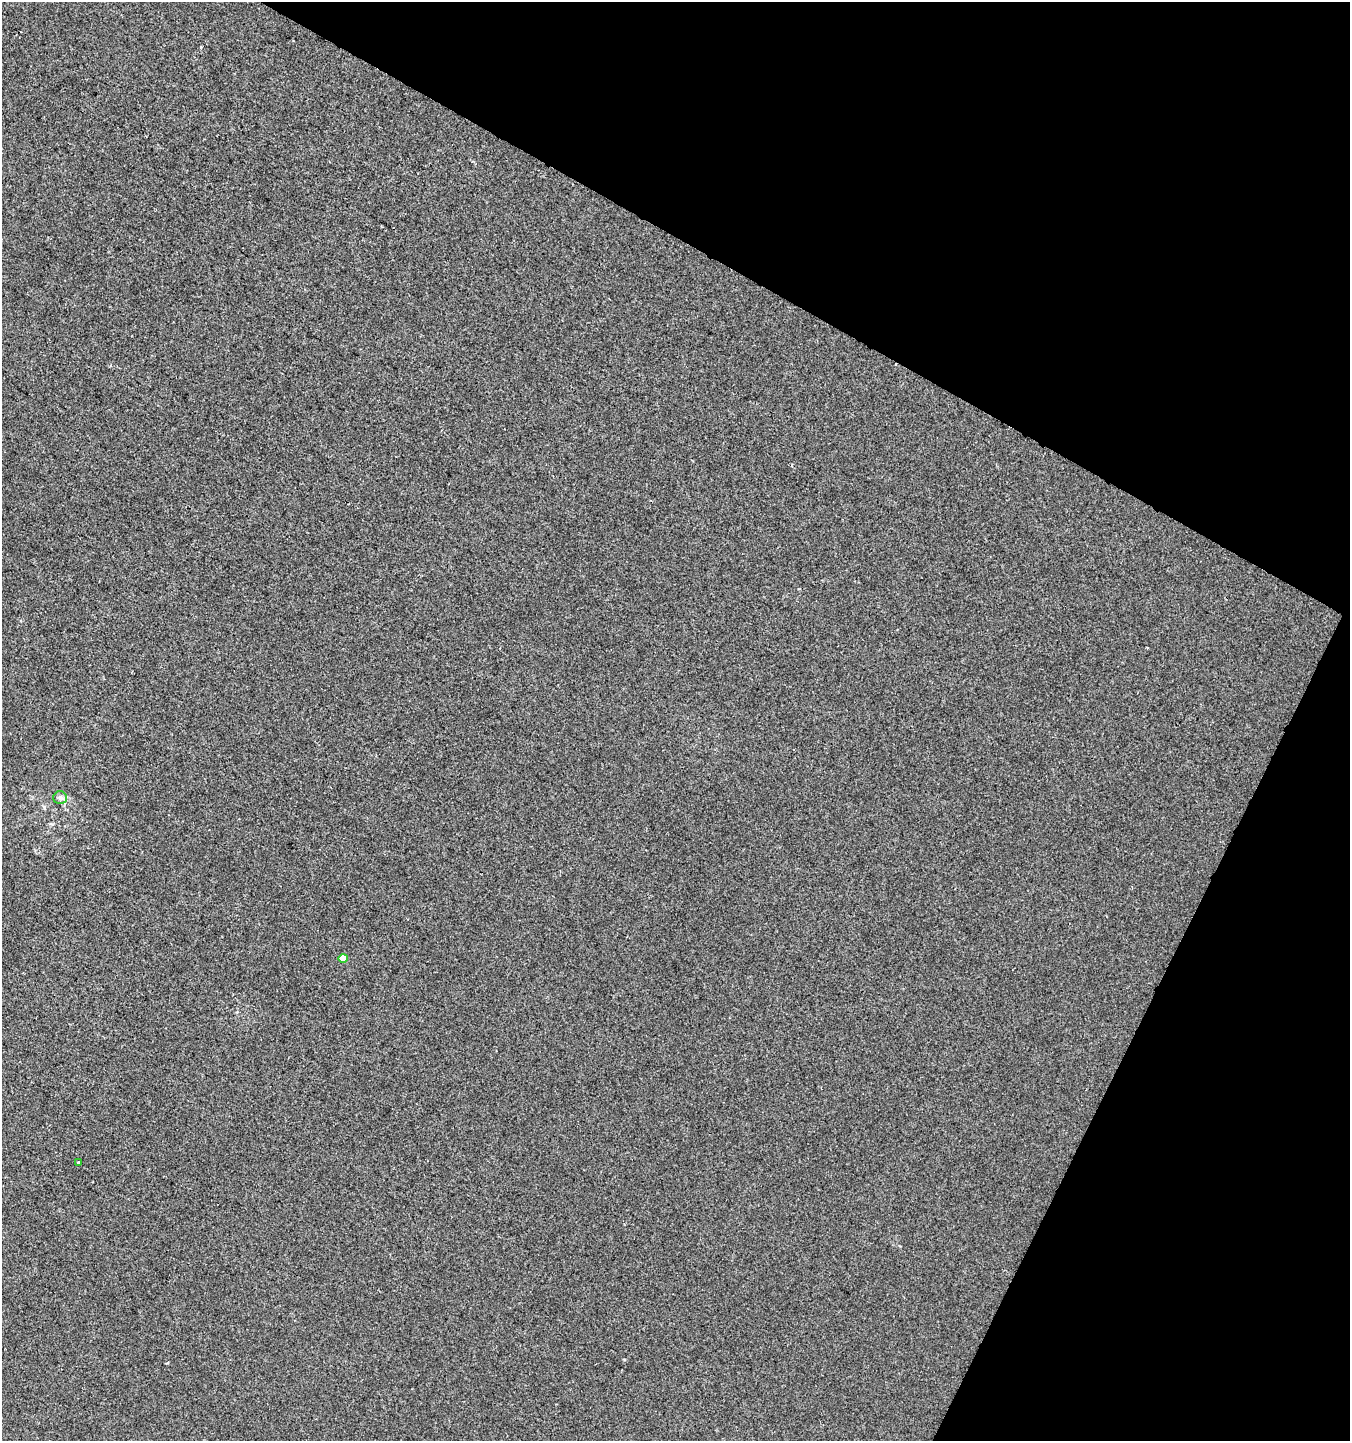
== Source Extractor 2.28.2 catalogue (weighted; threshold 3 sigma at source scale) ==
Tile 8 of 4 x 4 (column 4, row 2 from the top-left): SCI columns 4312-5659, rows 2878-4316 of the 5859 x 5761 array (HDU 1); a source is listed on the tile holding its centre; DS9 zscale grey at full resolution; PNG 1352 x 1443 px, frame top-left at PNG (2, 2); each listed source drawn as its Kron ellipse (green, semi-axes under 4 px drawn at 4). Shown black and unused: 26% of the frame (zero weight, under 2 of 3 exposures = <1% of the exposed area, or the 3 px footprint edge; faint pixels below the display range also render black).
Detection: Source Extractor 2.28.2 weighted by HDU 2 'WHT'; one run over the whole footprint, this tile lists its part. Background -0.00106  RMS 0.0042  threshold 0.019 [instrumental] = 3 sigma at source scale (4.5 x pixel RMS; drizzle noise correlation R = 1.50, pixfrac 1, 0.0396/0.0396 arcsec/px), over >= 5 px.
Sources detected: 4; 1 cosmic-ray / hot-pixel residue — neither listed nor drawn; the other 3 listed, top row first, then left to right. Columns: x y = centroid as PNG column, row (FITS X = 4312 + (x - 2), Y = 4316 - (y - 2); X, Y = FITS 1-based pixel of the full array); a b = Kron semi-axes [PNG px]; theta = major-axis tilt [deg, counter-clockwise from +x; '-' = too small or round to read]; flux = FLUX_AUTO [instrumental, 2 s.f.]
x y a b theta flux
60 798 7 6 - 1.1
343 958 5 4 - 4
78 1162 3 3 - 1.1